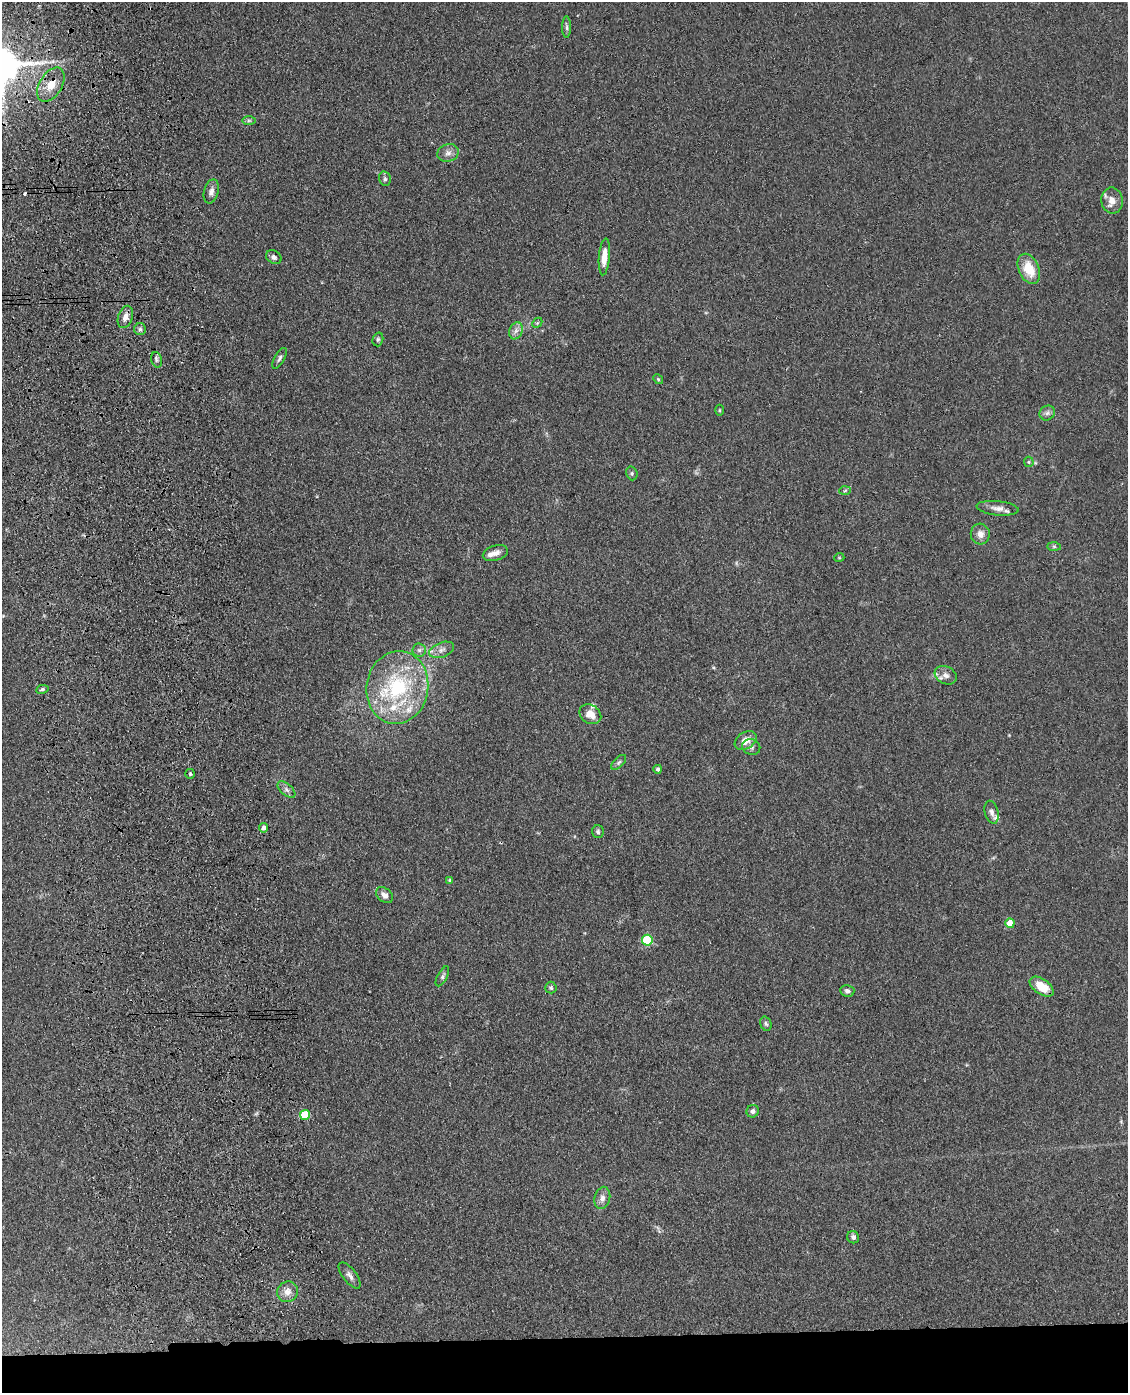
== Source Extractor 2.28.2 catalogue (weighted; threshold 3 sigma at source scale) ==
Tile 11 of 4 x 3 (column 3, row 3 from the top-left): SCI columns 2371-3496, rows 252-1642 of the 4740 x 4572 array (HDU 1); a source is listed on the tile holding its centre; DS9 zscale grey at full resolution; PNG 1130 x 1395 px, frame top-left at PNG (2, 2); each listed source drawn as its Kron ellipse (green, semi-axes under 4 px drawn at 4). Shown black and unused: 4% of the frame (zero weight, under 3 of 4 exposures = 6% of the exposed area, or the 3 px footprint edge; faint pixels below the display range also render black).
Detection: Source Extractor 2.28.2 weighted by HDU 2 'WHT'; one run over the whole footprint, this tile lists its part. Background 0.0882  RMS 0.0092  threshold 0.0414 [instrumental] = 3 sigma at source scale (4.5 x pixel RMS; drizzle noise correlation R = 1.50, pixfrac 1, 0.05/0.05 arcsec/px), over >= 5 px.
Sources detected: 64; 1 cosmic-ray / hot-pixel residue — neither listed nor drawn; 5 inside a brighter listed object's ellipse — not listed separately; the other 58 listed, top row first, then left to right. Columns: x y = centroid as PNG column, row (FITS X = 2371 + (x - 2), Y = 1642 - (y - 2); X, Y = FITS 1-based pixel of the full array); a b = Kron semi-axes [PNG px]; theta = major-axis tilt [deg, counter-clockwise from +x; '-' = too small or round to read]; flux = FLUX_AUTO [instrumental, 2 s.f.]
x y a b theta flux
567 27 11 4 -90 2.1
51 85 19 11 59 15
249 120 7 4 0 1.7
448 153 11 8 19 4.7
385 179 7 5 -76 2.1
211 191 12 7 75 4.6
1112 201 13 11 -80 8
274 257 8 6 -36 3.1
604 257 18 5 85 11
1029 269 16 10 -65 21
125 317 11 7 72 5.8
537 323 6 4 45 1.1
140 329 6 6 - 2.2
516 331 9 6 69 4
378 339 7 5 75 1.6
280 358 11 5 60 2.5
157 360 8 5 -74 2
658 379 5 4 - 1.1
720 410 5 3 - 0.94
1047 413 8 7 - 3.4
1029 462 5 5 - 1.2
632 473 7 5 -72 1.9
845 490 6 4 4 1.4
998 508 21 7 -6 6.8
980 534 10 9 - 5.8
1054 546 7 4 -1 1.5
495 553 13 7 17 5.5
839 558 5 3 - 0.82
419 650 7 6 - 2.5
442 650 13 7 21 5
946 675 11 8 -28 5.4
397 687 36 31 80 86
42 689 6 4 11 1.7
590 714 11 9 -35 9
746 740 12 8 33 9.3
751 747 9 8 - 3
619 762 9 4 45 2.1
658 769 4 4 - 2.3
190 774 5 5 - 1.6
286 790 11 5 -42 3.2
992 812 11 7 -76 3.9
264 828 5 4 - 4.1
598 832 6 6 - 1.9
449 880 4 3 - 0.98
385 895 9 6 -38 5.1
1010 923 4 4 - 15
647 940 5 5 - 57
442 976 11 5 62 2.1
1041 987 13 7 -34 20
551 988 6 5 - 2
847 991 7 6 - 2.8
766 1024 7 5 -72 1.8
753 1111 6 6 - 2.7
305 1115 5 5 - 32
602 1198 11 7 77 5.2
853 1237 6 6 - 2.9
350 1275 16 6 -52 4.4
288 1292 11 10 - 7.3
Overlapping masked pixels (flux is a lower limit): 2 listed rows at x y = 51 85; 305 1115